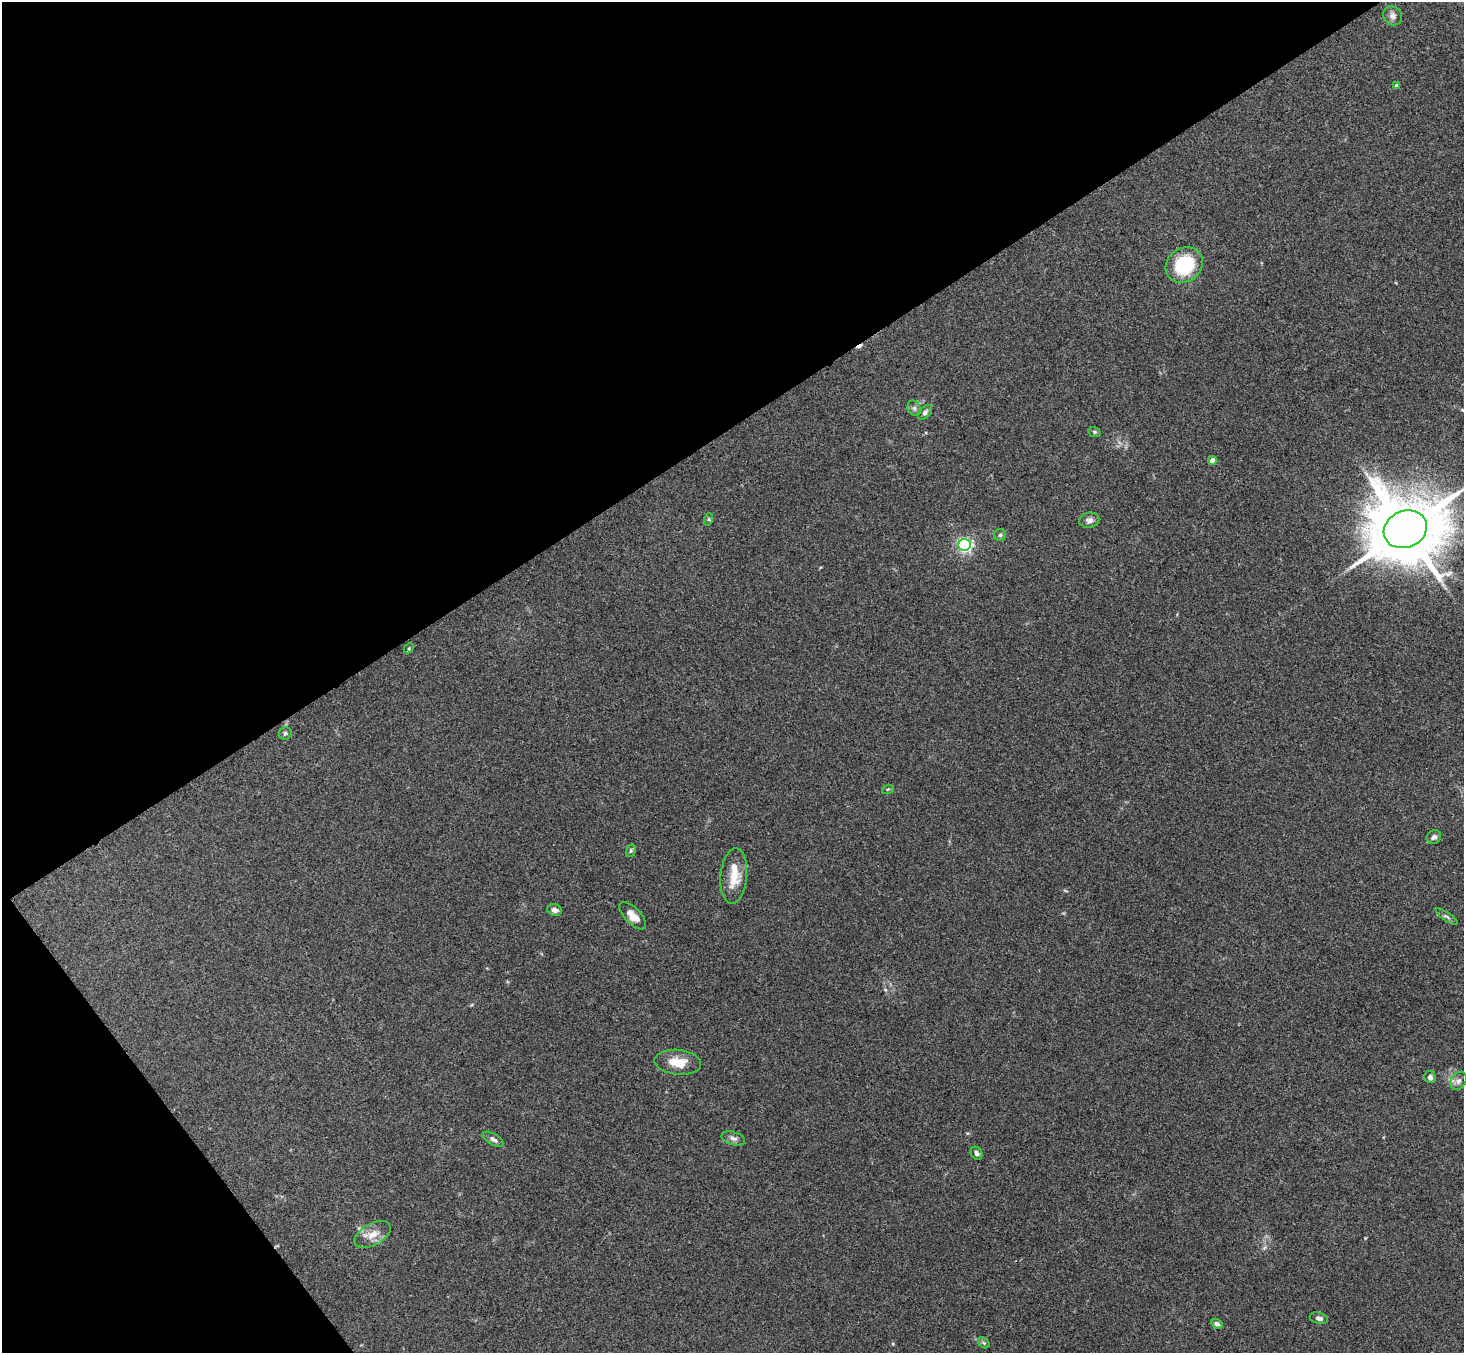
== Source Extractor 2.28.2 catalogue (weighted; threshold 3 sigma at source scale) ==
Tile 5 of 4 x 4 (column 1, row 2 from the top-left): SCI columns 53-1514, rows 3033-4383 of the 5948 x 5929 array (HDU 1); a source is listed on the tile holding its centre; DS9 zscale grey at full resolution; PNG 1466 x 1355 px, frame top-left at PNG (2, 2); each listed source drawn as its Kron ellipse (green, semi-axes under 4 px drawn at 4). Shown black and unused: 36% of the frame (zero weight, under 3 of 4 exposures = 6% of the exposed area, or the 3 px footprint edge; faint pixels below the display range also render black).
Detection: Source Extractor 2.28.2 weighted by HDU 2 'WHT'; one run over the whole footprint, this tile lists its part. Background 0.204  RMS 0.0082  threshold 0.0368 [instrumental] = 3 sigma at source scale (4.5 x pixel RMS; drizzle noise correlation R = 1.50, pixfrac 1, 0.05/0.05 arcsec/px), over >= 5 px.
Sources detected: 33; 1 cosmic-ray / hot-pixel residue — neither listed nor drawn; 1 inside a brighter listed object's ellipse — not listed separately; the other 31 listed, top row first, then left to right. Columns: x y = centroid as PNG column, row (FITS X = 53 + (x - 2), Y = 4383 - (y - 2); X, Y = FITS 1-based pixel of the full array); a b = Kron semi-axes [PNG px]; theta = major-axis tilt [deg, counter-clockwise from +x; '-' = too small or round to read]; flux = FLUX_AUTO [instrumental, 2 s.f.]
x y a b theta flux
1393 16 10 9 - 4.1
1397 86 4 4 - 2.9
1184 265 19 16 37 49
914 408 8 6 -63 2.2
925 412 8 5 49 2
1094 432 6 5 - 1.2
1212 461 4 4 - 9.9
709 519 6 4 72 1.1
1089 520 10 7 10 3.6
1405 529 22 18 24 8800
1000 535 6 5 - 1.6
965 545 6 6 - 210
409 648 6 4 46 1.2
285 733 6 6 - 1.8
888 789 6 4 18 1
1434 837 7 6 - 2.9
631 851 6 4 69 1.4
734 876 28 13 85 18
555 910 7 5 -18 3.8
633 916 17 8 -46 8.9
1447 917 13 3 -35 1.9
678 1062 23 12 -6 15
1430 1077 6 5 - 2.5
1459 1081 10 7 58 3.4
733 1138 12 6 -16 3.3
493 1139 11 5 -30 2.8
977 1153 7 5 -63 2.3
372 1235 20 11 28 9.8
1319 1318 9 5 -14 2.6
1217 1324 6 4 -34 2.3
984 1343 6 4 -46 1.4
Isophote crosses this tile's border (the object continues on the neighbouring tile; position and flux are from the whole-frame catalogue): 1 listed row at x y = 1405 529